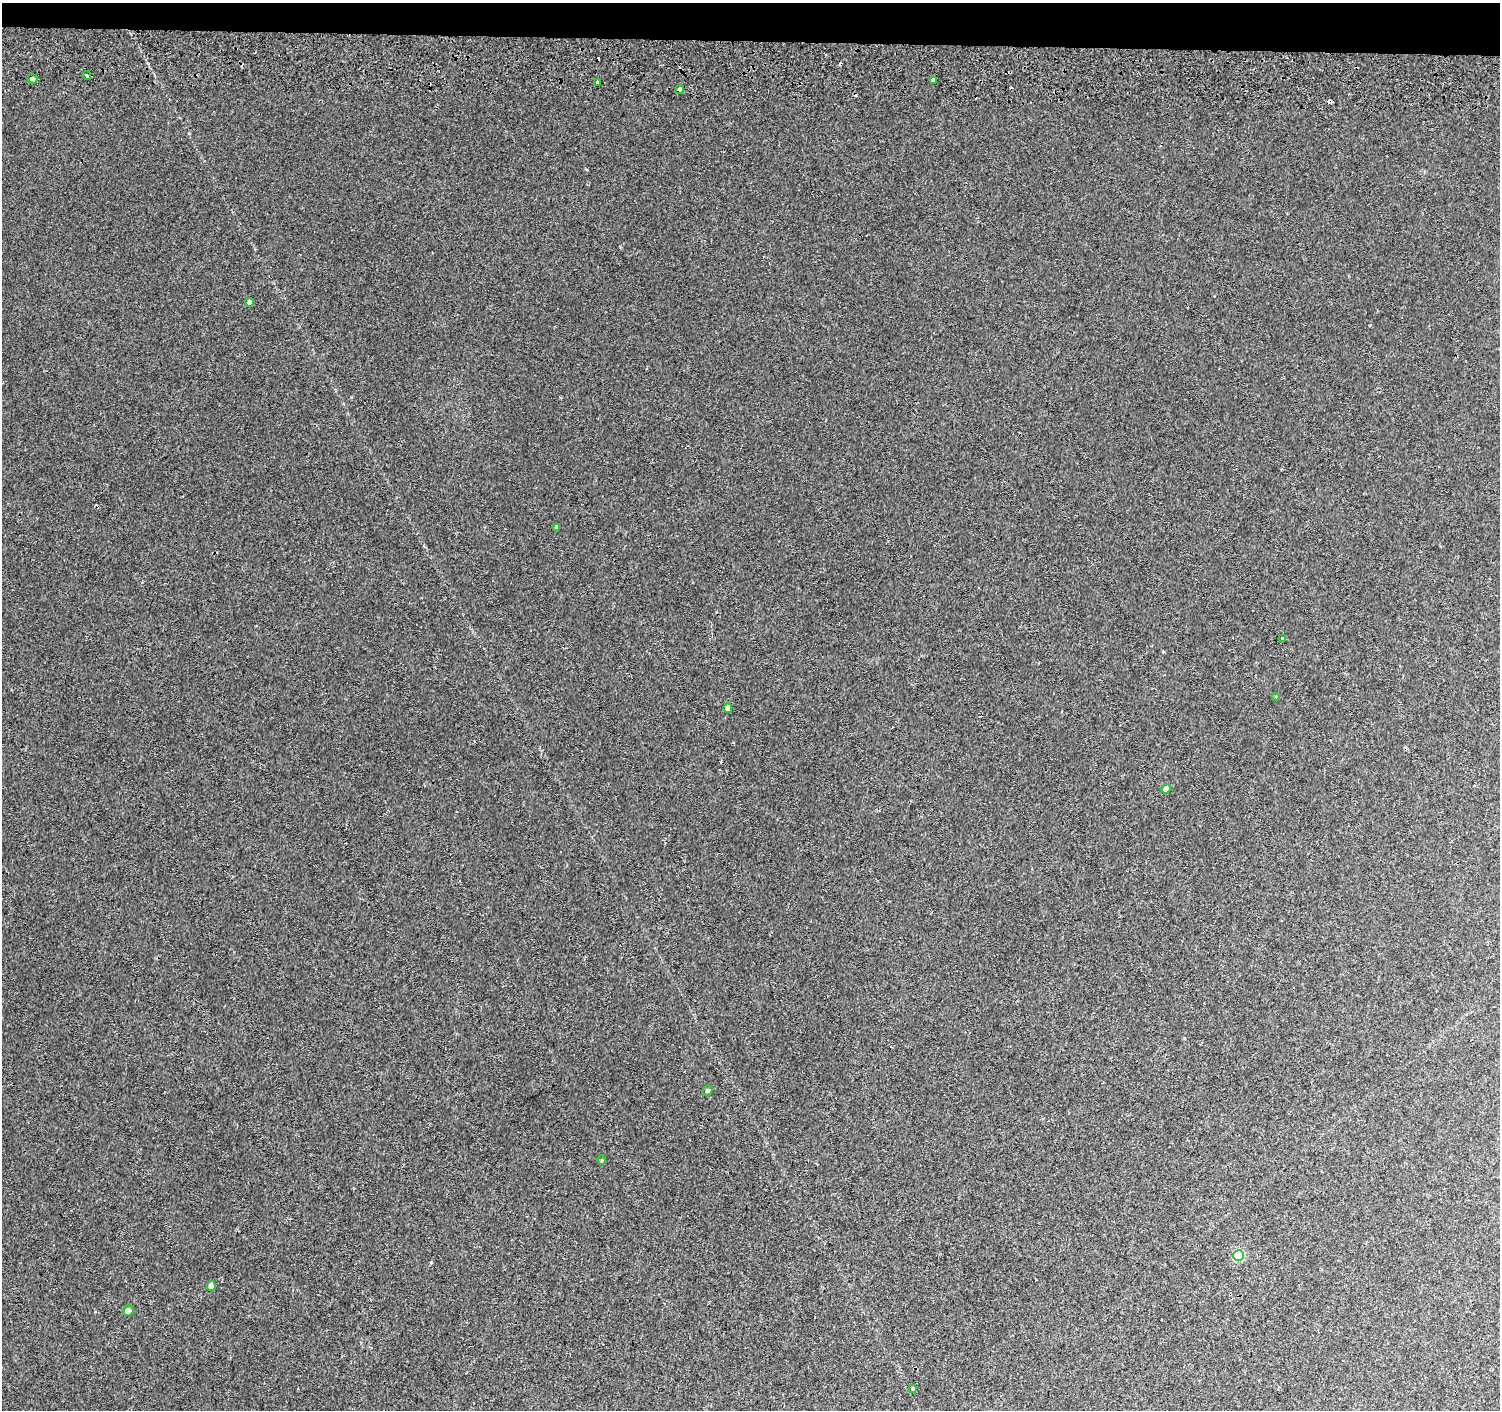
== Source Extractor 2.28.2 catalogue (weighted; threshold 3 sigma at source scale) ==
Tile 2 of 3 x 3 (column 2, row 1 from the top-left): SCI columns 1503-3000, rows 3103-4510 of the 4512 x 4851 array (HDU 1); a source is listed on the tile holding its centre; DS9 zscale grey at full resolution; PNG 1502 x 1412 px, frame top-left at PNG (2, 3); each listed source drawn as its Kron ellipse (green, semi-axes under 4 px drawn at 4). Shown black and unused: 3% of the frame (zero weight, under 2 of 3 exposures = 3% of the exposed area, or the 3 px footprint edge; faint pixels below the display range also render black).
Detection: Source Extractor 2.28.2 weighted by HDU 2 'WHT'; one run over the whole footprint, this tile lists its part. Background 0.00319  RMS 0.0035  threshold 0.0159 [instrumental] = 3 sigma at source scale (4.5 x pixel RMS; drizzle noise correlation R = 1.50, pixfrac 1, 0.0396/0.0396 arcsec/px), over >= 5 px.
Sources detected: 21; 4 cosmic-ray / hot-pixel residue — neither listed nor drawn; the other 17 listed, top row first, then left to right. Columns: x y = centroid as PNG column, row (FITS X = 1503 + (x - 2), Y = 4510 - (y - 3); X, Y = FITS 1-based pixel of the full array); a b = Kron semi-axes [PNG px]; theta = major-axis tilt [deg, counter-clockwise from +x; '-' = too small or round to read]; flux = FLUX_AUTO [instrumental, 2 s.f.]
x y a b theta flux
87 75 4 3 - 2.3
32 79 5 5 - 0.66
933 80 4 3 - 1.1
597 82 3 3 - 3.5
680 89 4 4 - 9.1
250 302 4 4 - 1.1
556 527 3 3 - 0.63
1283 638 3 3 - 0.51
1276 697 4 2 - 0.27
728 708 4 4 - 1.6
1166 789 5 4 - 1.7
707 1090 5 4 - 0.67
602 1160 5 3 - 0.31
1239 1256 5 5 - 21
211 1286 5 4 - 1.7
128 1311 5 5 - 2.1
913 1388 3 3 - 1.6
Overlapping masked pixels (flux is a lower limit): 2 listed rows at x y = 933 80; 680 89